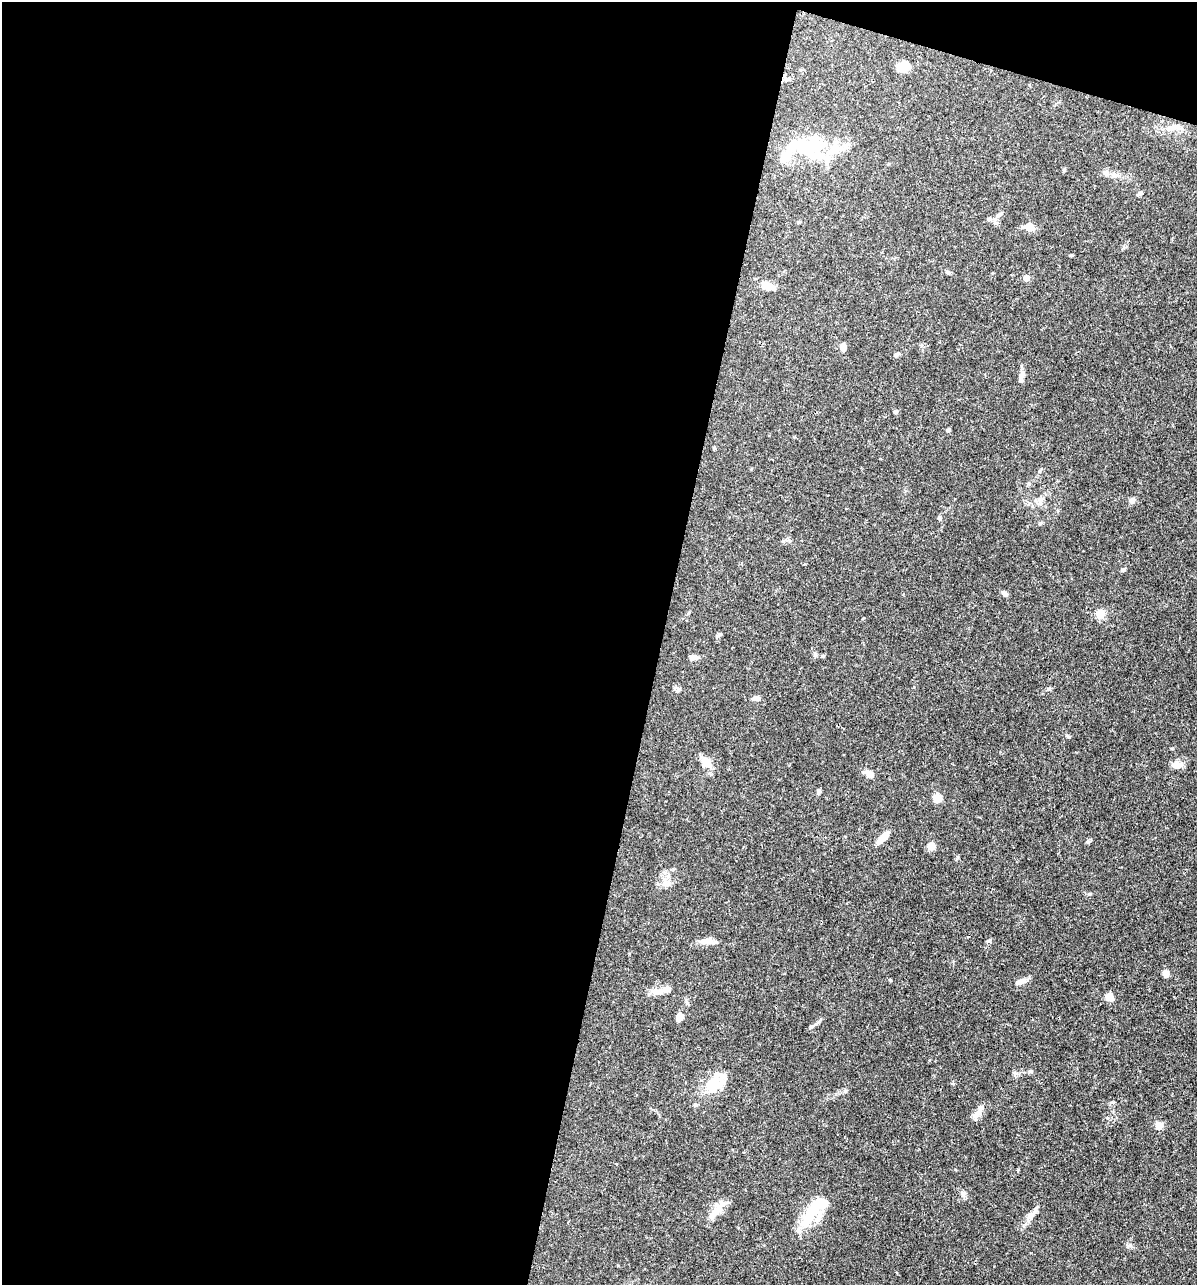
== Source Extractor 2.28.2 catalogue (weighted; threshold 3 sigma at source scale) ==
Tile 1 of 4 x 4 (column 1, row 1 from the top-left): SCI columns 250-1444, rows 3852-5134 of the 5155 x 5135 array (HDU 1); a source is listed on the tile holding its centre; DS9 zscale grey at full resolution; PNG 1199 x 1287 px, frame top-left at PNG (2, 2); no overlay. Shown black and unused: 57% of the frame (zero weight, under 3 of 4 exposures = <1% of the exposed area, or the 3 px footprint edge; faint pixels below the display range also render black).
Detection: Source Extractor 2.28.2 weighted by HDU 2 'WHT'; one run over the whole footprint, this tile lists its part. Background 0.102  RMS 0.0038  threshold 0.0169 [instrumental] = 3 sigma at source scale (4.5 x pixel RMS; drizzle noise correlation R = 1.50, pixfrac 1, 0.05/0.05 arcsec/px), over >= 5 px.
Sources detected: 63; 3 inside a brighter object's white glare — not listed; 5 inside a brighter listed object's ellipse — not listed separately; the other 55 listed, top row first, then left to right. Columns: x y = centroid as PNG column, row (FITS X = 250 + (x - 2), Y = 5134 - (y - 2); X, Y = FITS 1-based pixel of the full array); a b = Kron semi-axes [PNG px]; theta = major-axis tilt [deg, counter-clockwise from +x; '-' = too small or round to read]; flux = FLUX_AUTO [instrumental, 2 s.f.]
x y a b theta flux
903 67 9 7 25 8.1
787 79 10 6 30 1.1
1173 128 20 7 9 3.7
813 146 80 20 17 24
1106 173 9 6 -14 1.3
1140 193 9 4 40 0.66
989 219 5 5 - 0.68
799 222 5 4 - 0.46
1030 227 12 9 -48 2.7
1071 255 6 3 8 0.38
948 272 6 5 - 0.66
1026 278 5 5 - 3.2
768 286 16 9 -24 3.7
843 347 10 6 -83 2.1
1021 377 15 6 77 2.1
895 412 4 4 - 1.4
948 430 4 4 - 1.1
1040 500 14 6 71 1.9
1132 501 8 6 43 1.2
939 518 6 4 -88 0.59
1040 523 6 4 2 0.52
1123 570 7 4 18 0.55
1004 594 9 5 -37 1.1
1100 614 10 9 - 3.5
719 635 7 4 37 0.6
815 655 7 5 -79 0.64
693 657 10 6 8 1.5
756 698 10 5 -1 1.2
706 762 14 10 -41 4.3
1177 765 15 8 4 2.6
870 774 12 7 -42 2.1
819 791 7 5 60 0.7
937 798 5 5 - 13
883 837 15 6 43 4.2
1088 842 6 4 1 0.58
931 846 9 8 - 2.5
708 941 21 7 -2 2.8
989 941 7 5 23 0.68
1166 974 7 6 - 1.8
890 980 5 4 - 0.33
1020 982 14 6 18 2.4
658 992 20 7 5 3
1110 998 12 8 -42 2.1
680 1017 8 6 56 2.8
811 1027 7 5 28 0.77
1030 1071 6 4 0 0.59
714 1084 26 19 58 9.4
845 1091 6 4 47 0.57
695 1105 6 5 - 0.64
980 1108 20 6 62 2.4
1159 1125 9 8 - 2.4
963 1194 10 6 57 1.3
716 1211 25 9 53 5
810 1212 41 14 63 13
1030 1216 13 9 36 2.4
Unlisted compact peaks at least as high as the median listed source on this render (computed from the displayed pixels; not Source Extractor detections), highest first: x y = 1069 737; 1049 689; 1130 1245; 1113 1102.